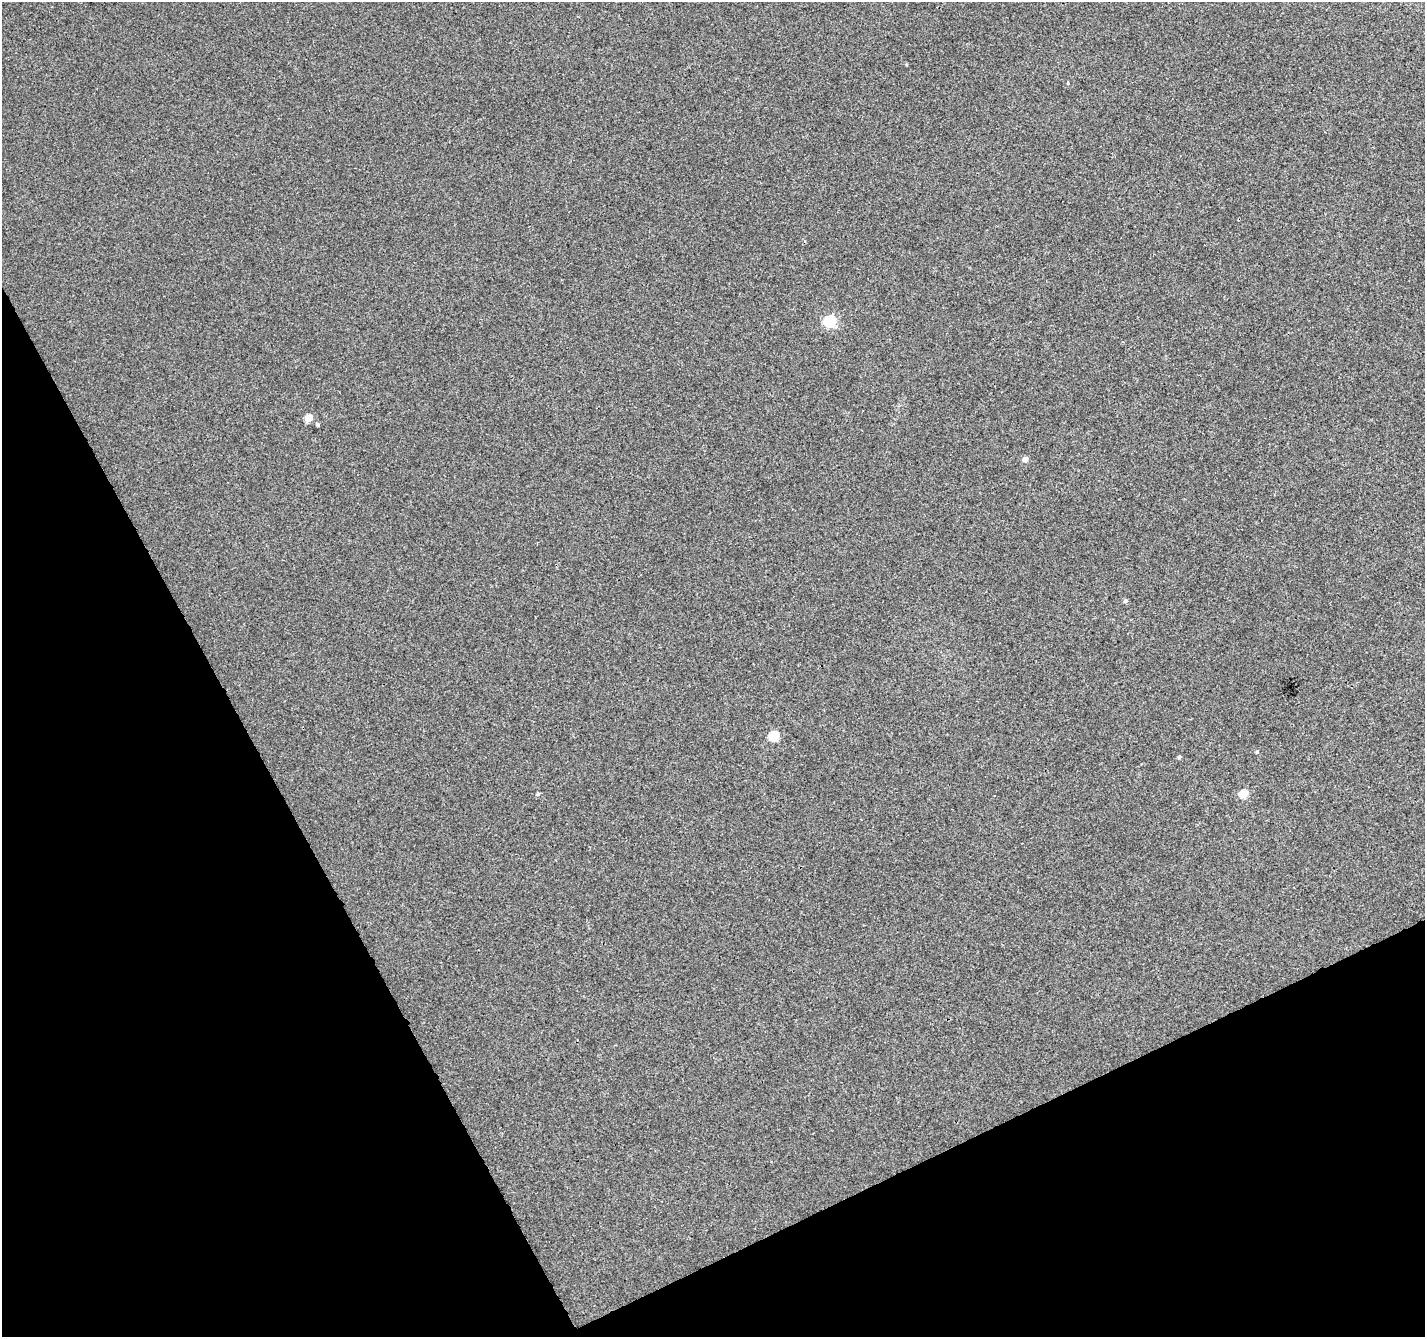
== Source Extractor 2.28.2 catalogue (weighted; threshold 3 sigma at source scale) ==
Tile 14 of 4 x 4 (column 2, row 4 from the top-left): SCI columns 1476-2898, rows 125-1459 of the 5798 x 5650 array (HDU 1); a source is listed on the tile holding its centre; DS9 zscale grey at full resolution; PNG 1427 x 1339 px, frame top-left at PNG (2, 2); no overlay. Shown black and unused: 25% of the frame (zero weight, under 3 of 4 exposures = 5% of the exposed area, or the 3 px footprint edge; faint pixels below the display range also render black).
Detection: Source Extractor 2.28.2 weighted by HDU 2 'WHT'; one run over the whole footprint, this tile lists its part. Background 0.00115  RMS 0.0026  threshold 0.0116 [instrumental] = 3 sigma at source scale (4.5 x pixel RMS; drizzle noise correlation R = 1.50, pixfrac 1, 0.0396/0.0396 arcsec/px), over >= 5 px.
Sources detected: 10; all 10 listed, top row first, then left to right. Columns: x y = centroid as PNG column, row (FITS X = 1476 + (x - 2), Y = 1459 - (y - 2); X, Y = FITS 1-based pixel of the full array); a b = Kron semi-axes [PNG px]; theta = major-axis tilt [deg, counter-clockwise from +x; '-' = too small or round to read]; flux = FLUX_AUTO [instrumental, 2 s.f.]
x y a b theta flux
829 321 6 5 - 27
308 418 5 5 - 5
318 425 4 3 - 0.41
1025 459 5 5 - 1.7
1125 601 5 4 - 0.63
773 736 6 5 - 13
1257 752 5 4 - 0.31
1179 757 5 4 - 0.43
538 794 5 4 - 0.41
1243 794 5 5 - 6.7